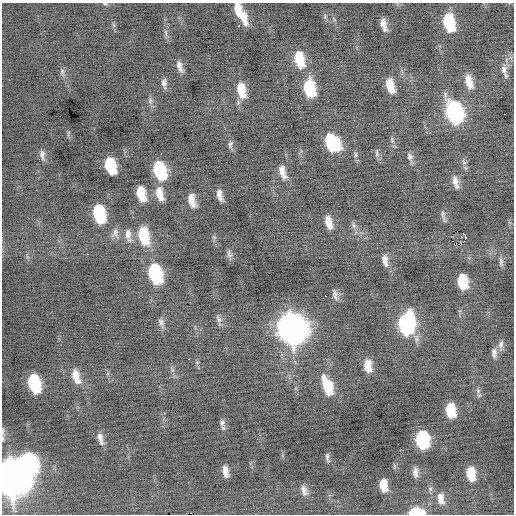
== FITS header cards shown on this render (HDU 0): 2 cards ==
NAXIS1  =                  512 / Axis length
NAXIS2  =                  512 / Axis length

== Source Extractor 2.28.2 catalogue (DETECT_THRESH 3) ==
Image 512 x 512 px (HDU 0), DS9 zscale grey, 1 PNG px = 1 image px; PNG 516 x 516 px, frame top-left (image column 1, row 512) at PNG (2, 3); no overlay
Background -0.211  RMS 0.8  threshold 2.41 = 3 sigma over >= 5 px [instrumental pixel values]
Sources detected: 92; all 92 listed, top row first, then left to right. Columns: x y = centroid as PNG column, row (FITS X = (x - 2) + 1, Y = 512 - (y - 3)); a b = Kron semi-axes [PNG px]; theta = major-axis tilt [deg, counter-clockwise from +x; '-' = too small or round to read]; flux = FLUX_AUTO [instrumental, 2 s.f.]
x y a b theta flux
105 4 7 3 -8 69
238 9 15 7 -80 760
325 16 7 5 -72 110
244 17 18 8 -75 770
449 23 16 9 -77 2500
383 24 11 5 -74 410
114 25 7 4 -88 95
238 26 3 3 - 65
168 27 3 3 - 93
299 59 18 10 -77 1600
180 66 15 6 -71 340
504 69 13 9 -85 330
62 71 8 6 -76 160
410 76 3 3 - 81
277 82 2 2 - 110
469 82 16 8 -74 700
164 83 12 7 87 240
390 86 13 6 -74 890
309 88 17 10 -81 1900
241 90 18 9 -77 1100
150 101 9 6 89 170
454 112 17 10 -72 9500
504 114 2 2 - 170
392 140 9 5 -82 130
332 143 16 11 -59 2700
230 144 10 5 81 160
504 150 2 2 - 23
377 153 11 5 -84 140
161 154 2 2 - 430
356 154 8 5 -70 120
42 155 13 6 -82 250
410 157 13 6 -73 220
464 162 8 5 -60 140
110 166 14 8 -74 2600
160 170 15 9 -73 3600
283 172 15 7 -73 470
455 181 13 7 -78 390
141 194 13 7 -74 1300
159 194 17 8 -77 710
220 195 11 5 -73 360
192 200 13 6 -76 650
99 214 15 9 -76 3400
443 216 16 4 -76 150
328 222 13 6 -74 580
354 225 8 6 -68 150
115 233 14 9 89 300
128 234 15 8 -87 390
465 235 3 3 - 580
144 236 22 12 -77 1800
461 236 3 2 - 62
214 237 6 5 - 93
451 237 2 2 - 1100
88 254 2 2 - 360
229 254 12 6 -72 180
385 260 16 7 -76 350
501 262 13 5 -82 180
155 274 16 9 -73 5000
463 282 13 8 -81 1900
335 294 14 6 -76 230
325 296 2 2 - 400
218 319 12 6 -64 190
161 322 14 7 -73 230
407 324 17 11 87 8100
292 328 17 13 -76 57000
141 334 2 2 - 73
501 345 15 6 81 240
494 353 12 6 -84 250
189 359 3 2 - 160
368 366 13 7 -81 790
172 369 12 4 -67 150
76 376 18 8 -71 710
34 384 15 9 -74 3600
328 386 19 9 -70 1700
478 391 7 6 - 150
467 403 2 2 - 170
451 410 12 7 -82 1600
222 423 9 7 84 200
3 432 15 4 88 170
100 439 15 6 -74 330
423 440 13 9 -83 4600
327 457 10 3 -84 130
29 463 19 11 -78 11000
225 471 11 5 -78 390
415 472 11 6 -87 310
471 474 12 7 -82 1100
12 478 18 13 -76 100000
383 485 11 6 -83 820
430 489 7 6 - 130
304 490 13 7 -73 290
441 498 15 9 -84 480
253 505 3 2 - 47
416 512 14 7 2 1500
At the frame edge (FLAGS 8, measured only in part): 4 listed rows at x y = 105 4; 3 432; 12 478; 416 512